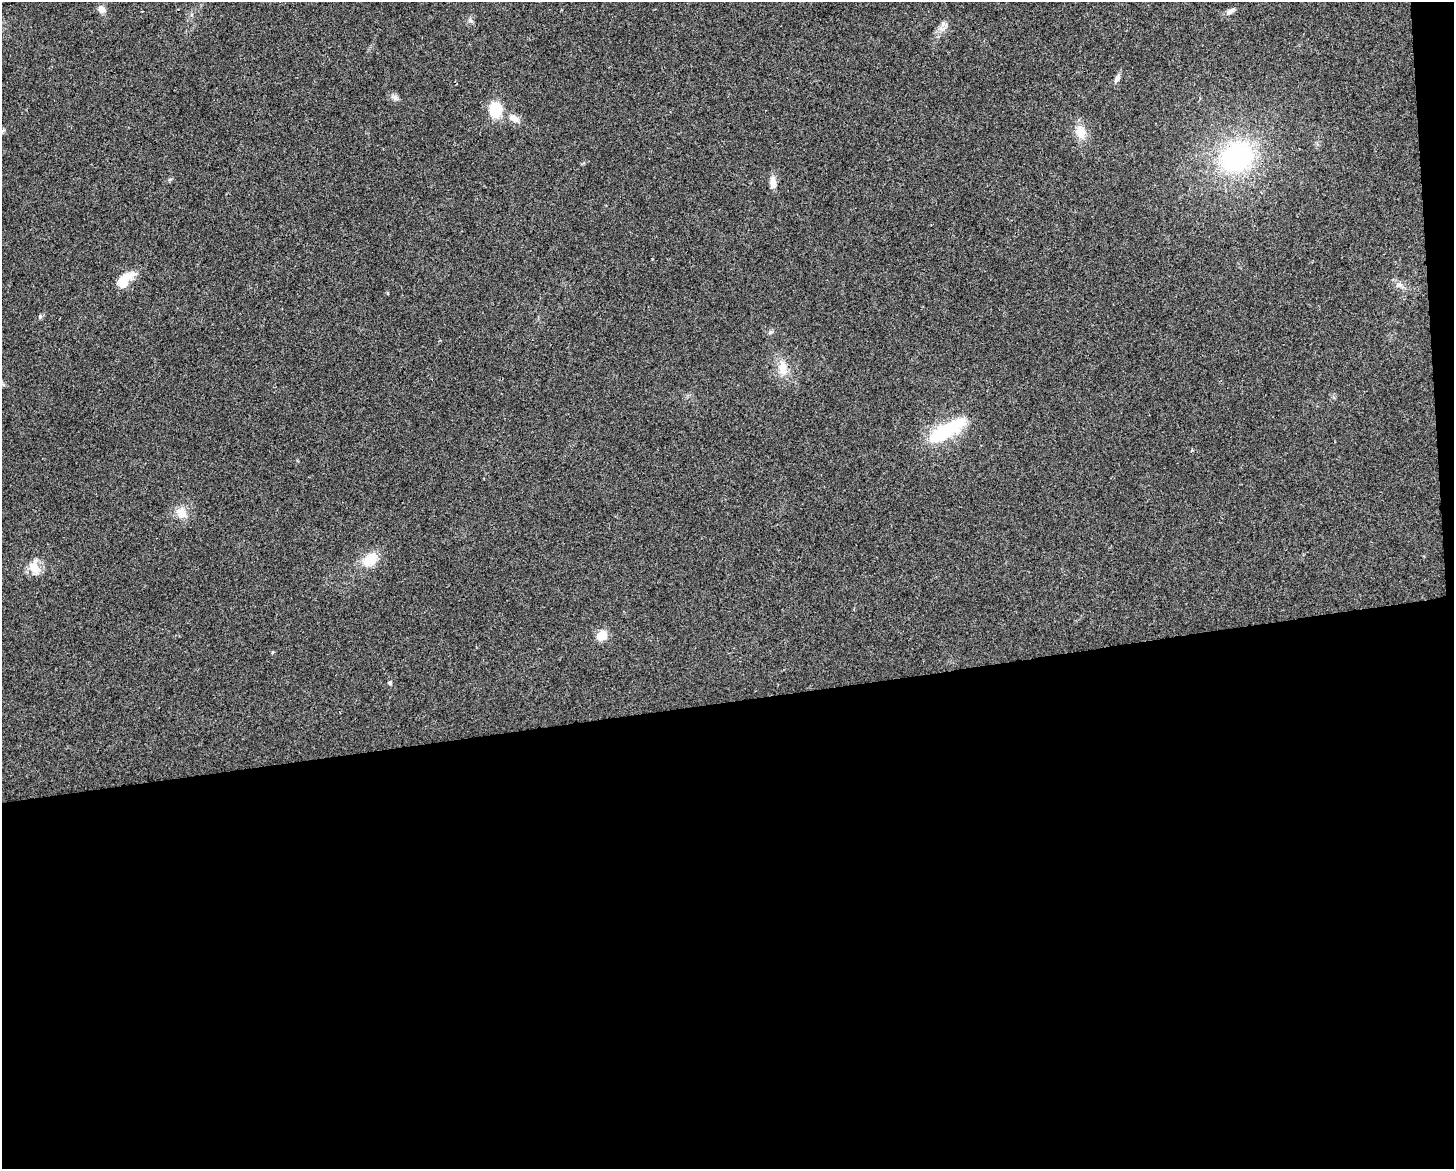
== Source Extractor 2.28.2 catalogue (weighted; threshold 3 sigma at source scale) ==
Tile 12 of 3 x 4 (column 3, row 4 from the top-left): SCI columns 2918-4369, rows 1-1167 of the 4427 x 4669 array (HDU 1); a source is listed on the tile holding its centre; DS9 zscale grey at full resolution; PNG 1456 x 1171 px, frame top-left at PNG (2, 2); no overlay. Shown black and unused: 41% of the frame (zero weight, under 2 of 3 exposures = <1% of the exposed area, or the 3 px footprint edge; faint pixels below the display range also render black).
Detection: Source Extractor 2.28.2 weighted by HDU 2 'WHT'; one run over the whole footprint, this tile lists its part. Background 0.0441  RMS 0.0067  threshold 0.0299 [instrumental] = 3 sigma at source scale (4.5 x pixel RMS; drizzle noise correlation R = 1.50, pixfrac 1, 0.0396/0.0396 arcsec/px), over >= 5 px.
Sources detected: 21; all 21 listed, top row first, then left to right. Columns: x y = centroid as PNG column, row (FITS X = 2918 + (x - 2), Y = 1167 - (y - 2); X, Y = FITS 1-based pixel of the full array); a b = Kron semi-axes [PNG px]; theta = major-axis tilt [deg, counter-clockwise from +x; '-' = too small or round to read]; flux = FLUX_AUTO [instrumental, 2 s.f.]
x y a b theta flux
101 9 10 8 -62 3.6
1230 11 14 6 31 2.8
470 20 7 4 -71 1.3
1117 78 12 6 61 2.6
395 97 9 6 -48 2.2
495 110 17 12 85 20
514 118 15 8 -37 4.6
1081 132 17 13 -77 9.4
1237 157 37 31 36 94
773 182 16 7 -89 4.8
125 280 25 12 46 13
1399 285 10 7 4 2.9
387 293 5 3 - 0.51
783 368 24 11 -82 9.8
947 430 40 13 31 47
181 513 14 12 -78 7.7
370 559 20 14 42 14
34 567 21 13 -77 8.5
602 635 11 9 35 9.7
272 652 5 3 - 0.68
390 683 6 5 - 1.1
Unlisted compact peaks at least as high as the median listed source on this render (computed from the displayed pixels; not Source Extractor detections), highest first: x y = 40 316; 770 332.